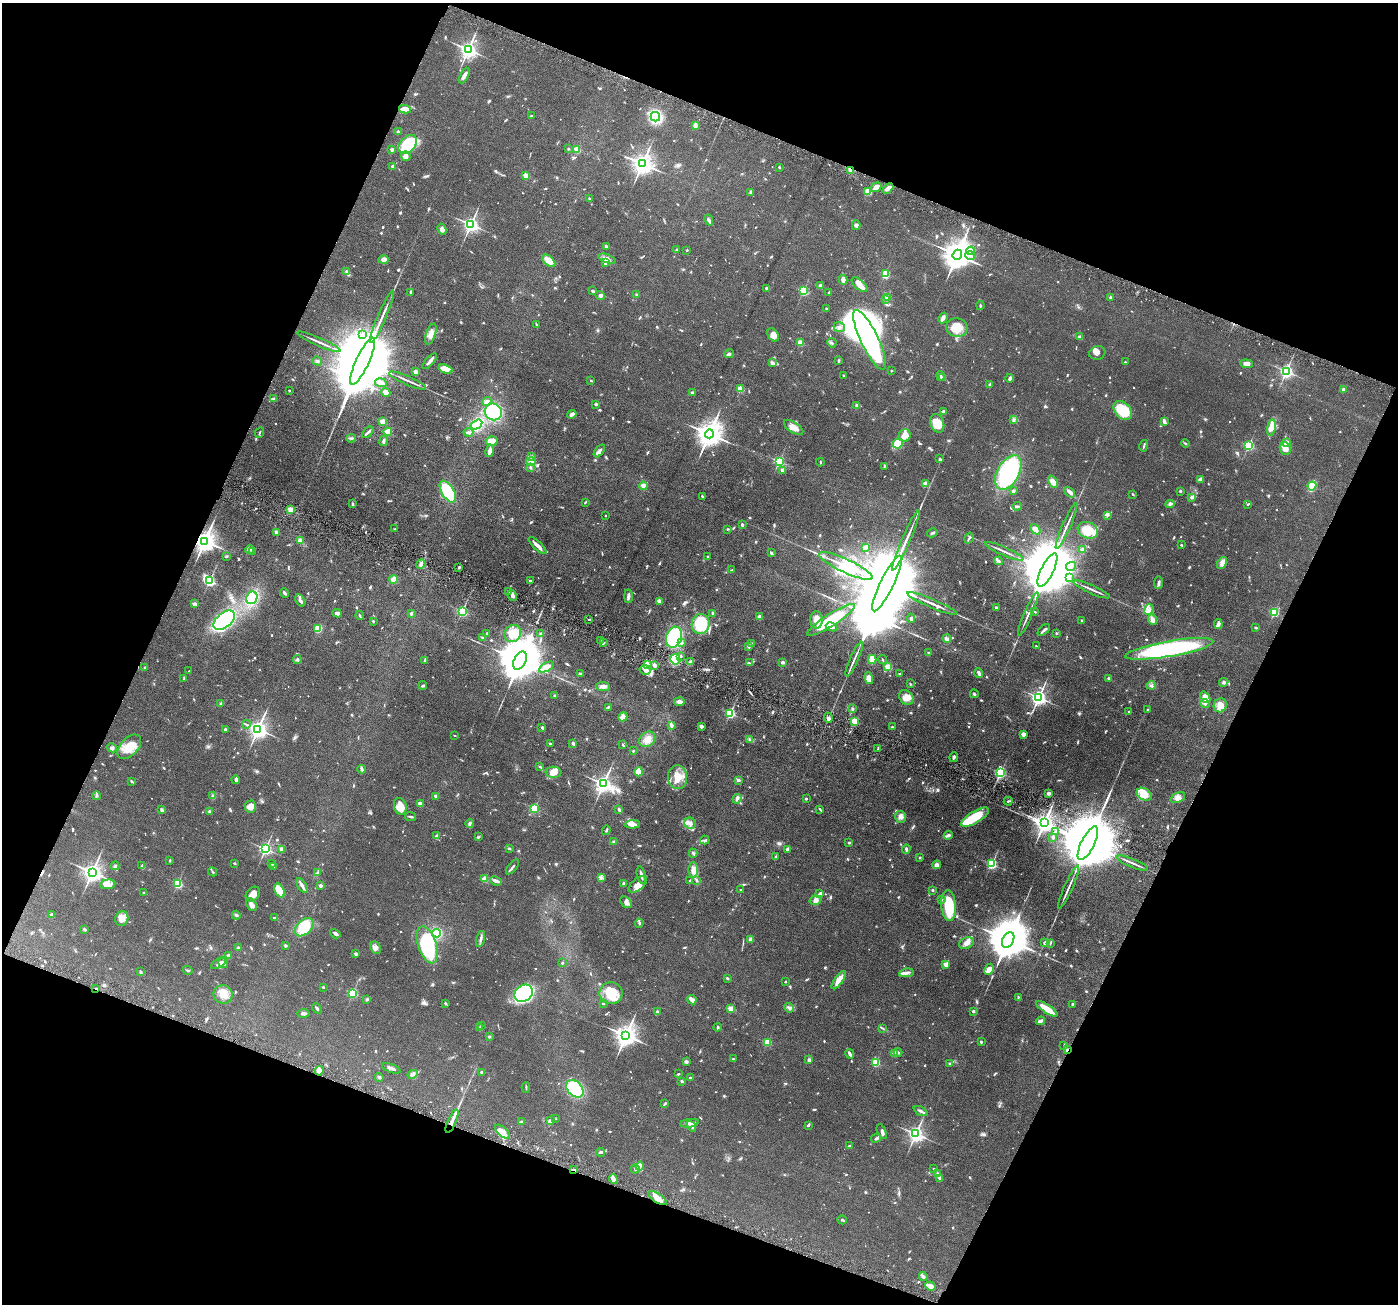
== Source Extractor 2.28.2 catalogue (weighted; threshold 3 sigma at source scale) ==
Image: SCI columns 5-5585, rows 279-5485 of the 5590 x 5630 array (HDU 1 of 3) = the unmasked area's bounding box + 8 px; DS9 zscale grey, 4 x 4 block average (1 PNG px = mean of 4 x 4 image px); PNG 1400 x 1306 px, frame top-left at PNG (2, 3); each listed source drawn as its Kron ellipse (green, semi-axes under 4 px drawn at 4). Shown black and unused: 42% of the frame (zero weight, under 4 of 8 exposures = <1% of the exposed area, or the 3 px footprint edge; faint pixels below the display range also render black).
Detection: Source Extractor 2.28.2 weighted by HDU 2 'WHT'. Background 0.0679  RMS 0.0049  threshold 0.02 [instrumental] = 3 sigma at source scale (4.09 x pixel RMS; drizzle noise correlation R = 1.36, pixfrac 0.8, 0.05/0.05 arcsec/px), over >= 5 px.
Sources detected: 1191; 3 too faint to see at this stretch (4 x 4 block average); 6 inside a brighter object's white glare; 5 cosmic-ray / hot-pixel residue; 3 long thin detections or spike segments (spike, bleed or trail) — neither listed nor drawn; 22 coinciding with a brighter row at this scale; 69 inside a brighter listed object's ellipse — not listed separately; of the other 1083, all 500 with FLUX_AUTO >= 2.54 (the completeness limit of this list) listed and drawn (583 fainter detections not listed), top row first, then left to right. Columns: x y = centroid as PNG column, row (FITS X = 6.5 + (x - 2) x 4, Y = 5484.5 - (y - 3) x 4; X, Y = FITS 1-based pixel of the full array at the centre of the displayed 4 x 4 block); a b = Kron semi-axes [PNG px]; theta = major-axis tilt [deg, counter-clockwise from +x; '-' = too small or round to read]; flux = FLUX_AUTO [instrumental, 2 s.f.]
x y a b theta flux
468 50 3 3 - 1400
464 75 8 3 63 11
405 109 6 4 -9 24
531 116 2 2 - 4
655 117 5 4 - 210
695 125 4 2 - 16
398 132 3 2 - 4
408 144 11 7 47 180
392 149 4 3 - 4.5
568 149 2 2 - 2.8
577 150 2 2 - 110
406 156 5 4 - 12
642 164 3 3 - 2300
393 166 2 2 - 27
779 167 2 2 - 3.4
850 170 3 2 - 3.7
526 176 2 2 - 87
876 187 5 3 - 18
888 189 6 3 46 13
750 192 3 2 - 2.8
868 192 4 3 - 28
589 198 2 2 - 5.6
709 220 5 2 - 6.8
471 224 2 2 - 1100
856 225 5 4 - 5.5
442 229 5 4 - 11
606 247 3 3 - 4.2
676 250 3 2 - 2.6
687 250 2 2 - 6.3
971 251 4 4 - 8.7
957 255 5 4 - 5400
970 256 5 2 - 6.3
607 259 9 3 -20 15
384 260 5 4 - 11
549 261 8 4 -42 27
605 263 2 2 - 16
347 272 4 2 - 2.8
885 274 2 2 - 210
843 280 5 4 - 9.5
860 285 10 4 -41 23
820 286 3 2 - 7.9
767 288 2 2 - 22
592 291 4 2 - 4.8
803 291 2 2 - 290
410 292 4 2 - 2.7
829 292 2 2 - 3.6
600 295 5 3 - 6.2
637 295 2 2 - 4
1110 297 3 2 - 3.6
887 298 2 2 - 54
886 299 2 2 - 2.6
980 305 4 2 - 3.1
826 308 3 2 - 3.1
382 317 28 2 67 21
943 318 5 3 - 17
536 325 3 2 - 3.8
839 327 6 5 - 9.6
957 328 11 9 -10 49
362 334 3 2 - 4
431 334 11 4 71 17
773 335 7 5 -56 18
1080 337 4 3 - 4.8
870 340 33 8 -64 660
319 342 23 2 -24 14
800 343 2 2 - 91
832 343 5 2 - 4.4
1097 353 8 6 16 16
729 354 5 2 - 5.2
317 361 5 3 - 5.2
363 361 25 6 65 67000
430 361 10 2 48 13
838 361 3 2 - 2.9
1125 362 2 2 - 5.8
772 363 3 3 - 5.9
1246 364 6 4 -4 12
446 369 7 4 -18 45
891 371 2 2 - 3
1286 371 2 2 - 740
416 372 2 2 - 56
843 375 2 2 - 7.3
940 376 5 2 - 2.7
943 377 3 3 - 4.1
1010 378 4 3 - 10
408 380 20 2 -23 13
591 381 2 2 - 3.2
381 383 6 3 -8 14
990 385 3 2 - 5.5
741 389 2 2 - 120
1344 389 2 2 - 35
289 390 2 2 - 3
386 392 4 4 - 18
692 393 2 2 - 23
273 399 4 2 - 6.3
487 402 5 3 - 9.6
596 404 3 2 - 4.5
857 406 3 3 - 12
1123 410 11 7 -48 90
944 411 4 2 - 5.3
493 412 9 8 - 160
572 414 4 3 - 9.6
1014 420 3 3 - 5.4
383 422 2 2 - 93
1164 422 3 2 - 6.6
937 423 9 6 -71 43
476 425 6 4 32 91
794 427 11 5 -33 24
1271 427 8 3 79 25
260 432 5 2 - 2.7
368 432 7 2 44 7.4
388 432 4 3 - 44
468 432 5 3 - 7.5
709 434 4 4 - 4200
905 435 6 6 - 32
351 438 4 2 - 3.8
383 441 5 2 - 8.9
492 441 6 5 - 27
898 443 5 4 - 69
1185 443 4 2 - 3
1286 443 2 2 - 120
1249 445 2 2 - 330
1144 446 6 2 75 4
1285 449 6 5 - 26
489 451 6 3 77 13
599 451 7 3 52 9.4
532 457 3 2 - 3.4
940 459 2 2 - 3.7
531 461 4 3 - 7
779 461 2 2 - 330
820 462 4 2 - 2.8
884 466 4 2 - 2.7
530 467 3 2 - 3.1
783 470 2 2 - 28
1008 472 19 11 61 280
1200 479 3 2 - 12
1053 482 6 4 -60 21
925 484 2 2 - 69
643 486 4 3 - 13
1312 486 4 3 - 67
1013 491 3 3 - 5.4
1180 491 3 2 - 3.8
448 492 12 6 -60 130
1070 492 6 4 -46 9.2
1133 494 3 2 - 2.6
702 496 4 2 - 2.8
1192 497 3 3 - 6.3
585 502 3 2 - 2.6
352 504 3 2 - 4
1170 504 4 4 - 5.4
1248 504 3 2 - 3.1
1017 506 5 2 - 3.7
290 509 2 2 - 95
605 515 2 2 - 3
1107 515 4 2 - 3.8
742 525 3 2 - 2.9
1066 526 25 2 66 15
395 529 3 2 - 2.7
727 529 2 2 - 2.8
1035 529 6 4 -47 12
1088 530 10 8 -22 54
276 532 4 3 - 6.5
932 533 5 2 - 4.3
969 538 6 2 58 3.9
300 540 2 2 - 15
906 540 33 2 66 31
204 541 4 3 - 2600
1181 545 2 2 - 2.7
537 546 11 2 -44 20
865 547 4 3 - 6
250 550 4 2 - 4.6
1083 550 2 2 - 61
253 551 3 2 - 4.2
1004 551 21 2 -24 11
771 553 4 2 - 3.5
226 556 2 2 - 2.9
707 557 2 2 - 2.5
999 561 4 3 - 5.2
1222 563 6 4 57 12
421 564 5 3 - 8.1
846 566 29 7 -25 74
1071 566 5 2 - 6.3
459 567 3 2 - 3.9
732 570 3 2 - 2.7
1047 570 18 6 64 52000
1070 577 2 2 - 2.8
394 579 4 4 - 18
209 581 3 2 - 440
530 581 3 2 - 3.3
887 583 30 6 64 83000
1159 583 6 3 83 6.3
1092 589 19 2 -24 12
508 591 2 2 - 3.3
285 593 5 3 - 4.8
512 595 5 3 - 10
628 596 6 3 90 6.6
252 598 6 5 - 140
300 600 7 3 -62 7.7
659 601 2 2 - 41
195 604 2 2 - 31
932 604 27 2 -23 20
996 607 2 2 - 15
1149 610 5 4 - 12
462 611 2 2 - 390
1035 612 2 2 - 2.8
1274 612 2 2 - 230
337 613 5 3 - 9.9
411 613 3 2 - 8.9
713 613 3 2 - 4.8
1028 614 23 2 67 14
360 615 4 2 - 2.8
759 617 4 4 - 9
911 618 5 3 - 6.2
1152 619 5 4 - 9.9
224 620 12 7 39 320
589 620 2 2 - 7.2
816 620 9 6 -87 25
831 620 28 6 32 160
1082 620 2 2 - 7.3
373 621 3 2 - 2.6
701 624 10 9 - 98
1218 624 5 4 - 7.5
832 627 6 3 -27 7.2
1256 628 3 2 - 2.9
318 629 4 4 - 47
1044 630 7 2 42 7.8
487 633 2 2 - 4.3
1056 633 2 2 - 7.6
513 634 9 8 - 48
540 634 3 2 - 3.2
674 637 11 7 72 170
483 638 3 2 - 3.1
947 639 4 3 - 8.3
600 640 2 2 - 2.6
603 643 3 2 - 4.3
682 643 3 3 - 3.3
752 644 2 2 - 13
749 646 3 2 - 6.9
1036 646 2 2 - 3.3
1169 649 44 8 10 390
929 653 2 2 - 12
680 656 3 2 - 4.9
297 659 4 3 - 4.1
675 659 5 5 - 120
854 659 19 2 66 13
872 659 4 3 - 48
883 660 4 2 - 2.6
425 661 3 3 - 4
520 661 9 6 63 20000
691 661 3 3 - 4.2
783 662 2 2 - 20
749 663 4 2 - 2.8
647 664 3 2 - 4.3
654 665 4 3 - 8
145 667 3 2 - 4.1
546 667 8 4 29 26
888 667 2 2 - 110
645 670 6 4 -16 11
189 671 2 2 - 2.9
580 673 4 2 - 3.5
979 673 5 3 - 7.1
899 674 3 2 - 3.5
869 678 6 4 -76 22
1109 678 3 2 - 4.5
184 679 3 2 - 2.6
1224 682 5 3 - 4.5
910 684 2 2 - 3.4
423 685 4 3 - 3.3
1151 685 5 3 - 4.6
603 687 7 4 -5 13
974 694 4 3 - 3.5
555 696 2 2 - 3.4
906 697 8 6 -47 16
1039 697 3 3 - 1200
1205 697 6 4 -51 29
679 702 5 3 - 11
221 704 3 2 - 3.9
1205 704 5 3 - 5.5
1220 705 7 6 - 26
608 707 2 2 - 2.8
852 709 3 2 - 2.6
1148 710 3 2 - 4.1
1129 712 2 2 - 2.7
730 713 2 2 - 360
623 717 5 4 - 17
828 718 5 3 - 6.7
855 721 2 2 - 150
247 724 4 2 - 3.3
672 725 3 2 - 9.2
701 726 3 2 - 8.1
542 727 3 2 - 3
892 727 2 2 - 2.7
225 729 2 2 - 14
258 729 3 3 - 1700
1023 734 3 3 - 12
455 736 2 2 - 2.6
647 739 9 7 43 22
750 740 3 3 - 4.1
573 743 2 2 - 7.2
550 744 3 2 - 3.8
623 744 2 2 - 3.1
129 747 14 8 46 60
112 748 5 3 - 5.9
878 748 3 2 - 2.7
633 751 2 2 - 6.2
954 757 5 3 - 5.4
540 766 3 2 - 2.5
362 769 4 2 - 7.1
553 772 8 5 -2 28
639 772 4 4 - 29
1001 773 2 2 - 430
677 777 12 9 -87 45
236 780 4 3 - 7.1
738 780 3 2 - 4.9
132 781 3 2 - 3.9
603 784 3 3 - 1400
1048 793 4 3 - 6.5
1144 794 8 5 -36 30
96 796 4 2 - 3.3
213 796 3 2 - 2.7
436 796 2 2 - 32
1178 798 7 5 24 14
737 799 5 2 - 4.6
806 799 2 2 - 8.4
1008 801 4 2 - 3.8
420 804 2 2 - 42
400 806 8 6 -74 37
250 807 6 6 - 21
534 808 2 2 - 220
820 809 4 2 - 2.7
162 810 4 2 - 4.3
619 810 4 2 - 5.6
209 811 3 3 - 4.2
411 817 5 2 - 4.6
901 817 6 5 - 11
975 817 16 6 31 85
470 823 4 3 - 5
690 823 6 5 - 11
1044 823 3 3 - 2100
632 824 7 4 4 19
606 830 5 2 - 3.4
1055 832 3 2 - 3.5
948 835 4 3 - 6.6
436 836 4 2 - 3.7
479 837 4 2 - 2.8
1053 837 3 2 - 3.9
705 840 4 2 - 3.8
614 842 3 3 - 4
849 843 2 2 - 4.7
1088 843 18 6 63 60000
509 848 3 2 - 6.8
265 849 2 2 - 670
282 849 2 2 - 39
788 849 4 3 - 7.8
906 849 4 2 - 5.5
693 853 4 2 - 3.6
776 857 4 3 - 4.6
919 858 3 2 - 2.8
170 860 3 2 - 3.2
234 863 2 2 - 3.2
1132 863 17 2 -22 12
272 864 3 2 - 2.9
992 864 2 2 - 370
936 865 4 3 - 7.7
115 866 4 2 - 3.6
142 866 4 3 - 4.3
273 866 4 2 - 3
512 867 9 2 50 6.8
693 870 7 4 90 15
92 872 3 3 - 1800
212 872 5 2 - 3.2
317 873 4 3 - 4.5
641 875 9 2 -76 9.1
601 878 3 2 - 2.8
485 879 2 2 - 82
690 880 4 2 - 2.5
697 880 3 2 - 2.8
496 881 6 3 -24 8.9
178 883 2 2 - 250
624 883 3 3 - 4.4
108 884 8 5 5 13
638 884 11 5 38 18
302 885 8 3 -60 9.4
321 886 2 2 - 28
1069 887 24 2 66 16
279 890 7 4 -63 66
740 890 2 2 - 5.3
933 890 2 2 - 4.5
144 893 2 2 - 11
820 893 3 2 - 9.2
253 894 8 6 49 24
816 900 6 4 17 11
941 900 3 2 - 2.6
626 902 6 4 -45 11
251 904 7 4 -56 12
949 905 15 7 -85 110
51 915 2 2 - 17
236 915 4 2 - 4.1
275 918 4 2 - 3.4
122 919 7 6 - 20
639 923 4 2 - 3.7
304 927 11 7 44 86
85 929 2 2 - 8.6
437 933 4 4 - 120
335 934 5 2 - 7.4
481 939 8 3 75 7.8
751 939 4 3 - 8.2
1008 940 8 5 62 17000
966 943 8 5 22 16
1045 943 2 2 - 20
1050 943 3 2 - 2.7
285 945 3 2 - 5.3
427 945 19 9 -71 240
238 948 3 3 - 3.4
376 948 6 5 - 12
356 954 2 2 - 24
228 956 2 2 - 25
219 963 9 2 31 10
223 963 5 2 - 4
562 963 2 2 - 3.5
946 965 2 2 - 70
989 969 6 4 64 14
188 970 5 2 - 3.3
141 971 2 2 - 2.6
906 973 7 4 9 10
727 978 2 2 - 3.7
839 980 11 4 55 30
785 982 2 2 - 5.7
323 987 2 2 - 8.9
96 989 4 2 - 3.9
353 993 2 2 - 300
524 993 10 8 39 390
611 993 11 11 - 58
223 994 9 9 - 29
1018 997 3 2 - 3.2
367 999 3 3 - 3.8
692 1000 5 4 - 12
445 1003 2 2 - 4.7
603 1003 2 2 - 11
1073 1004 2 2 - 5.6
317 1008 6 2 -50 4.1
789 1008 5 3 - 5.5
731 1009 2 2 - 110
1047 1009 12 3 -33 58
973 1011 2 2 - 19
657 1012 2 2 - 17
303 1013 6 2 3 6.8
1040 1021 5 2 - 12
482 1025 2 2 - 5.6
717 1027 4 2 - 3.1
479 1028 4 2 - 2.8
883 1029 4 2 - 2.6
626 1035 4 3 - 2600
489 1037 2 2 - 13
767 1042 2 2 - 140
981 1042 2 2 - 11
1064 1046 4 2 - 2.8
1067 1050 2 2 - 15
898 1052 4 2 - 4.1
850 1054 5 2 - 8.8
895 1054 2 2 - 66
733 1059 2 2 - 2.8
809 1060 2 2 - 23
686 1062 3 3 - 5.5
876 1062 2 2 - 200
949 1063 3 2 - 2.8
391 1068 9 2 -19 8.3
319 1071 5 3 - 8.4
482 1072 2 2 - 17
413 1074 5 3 - 5.4
679 1074 3 2 - 2.7
379 1077 4 3 - 4.9
690 1077 3 2 - 2.9
682 1081 2 2 - 7.7
526 1087 5 2 - 3.3
575 1089 10 7 -44 190
665 1104 4 2 - 2.6
921 1111 7 2 -27 6.9
556 1118 2 2 - 5.2
452 1121 12 2 67 22
551 1121 3 2 - 6.5
521 1122 4 2 - 5.3
690 1123 9 3 7 9.2
808 1125 4 2 - 4.1
691 1126 6 3 -52 6.3
503 1132 9 4 -43 34
882 1132 8 3 -64 6.9
916 1134 3 3 - 1200
876 1138 5 3 - 4.8
850 1145 3 2 - 3.2
601 1152 4 2 - 3.9
640 1166 4 2 - 5.1
635 1169 4 2 - 3.4
933 1169 2 2 - 4.9
573 1170 4 2 - 5.2
937 1174 3 3 - 6.1
940 1178 2 2 - 19
613 1179 5 4 - 10
657 1198 10 4 -34 23
842 1220 5 2 - 4.7
923 1277 5 3 - 5.5
930 1286 5 3 - 18
Overlapping masked pixels (flux is a lower limit): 6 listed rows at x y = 204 541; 96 989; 1067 1050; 452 1121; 573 1170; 657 1198
Diffuse or blended objects may show on this block-average render without a row.